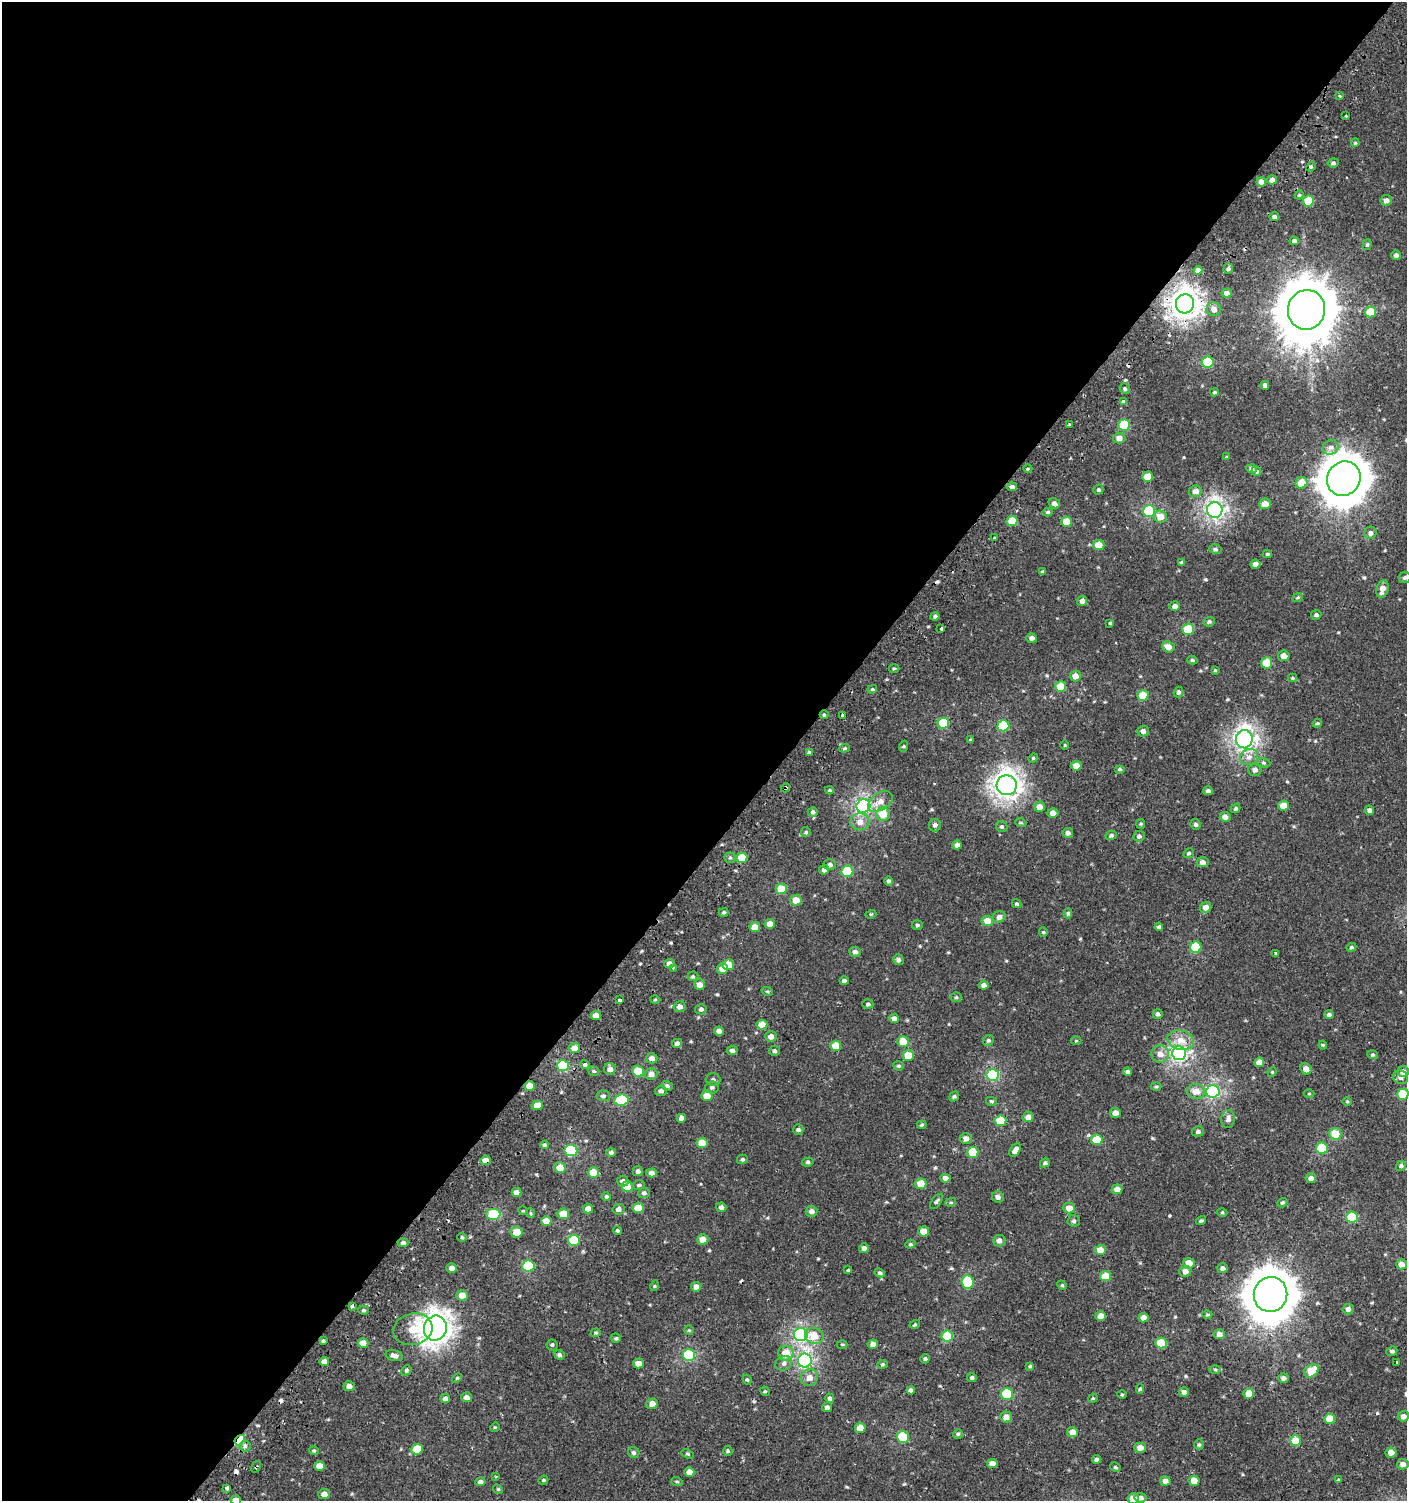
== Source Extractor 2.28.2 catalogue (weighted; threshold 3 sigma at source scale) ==
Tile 5 of 4 x 4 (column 1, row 2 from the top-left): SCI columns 171-1575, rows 3039-4537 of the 6060 x 6037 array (HDU 1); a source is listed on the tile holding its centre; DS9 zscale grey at full resolution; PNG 1409 x 1503 px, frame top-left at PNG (2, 2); each listed source drawn as its Kron ellipse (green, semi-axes under 4 px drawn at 4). Shown black and unused: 56% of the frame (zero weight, under 2 of 3 exposures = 2% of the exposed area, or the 3 px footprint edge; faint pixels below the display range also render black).
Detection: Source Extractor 2.28.2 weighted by HDU 2 'WHT'; one run over the whole footprint, this tile lists its part. Background 6.77e-04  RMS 0.0025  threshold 0.0114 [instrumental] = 3 sigma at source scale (4.5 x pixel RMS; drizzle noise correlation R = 1.50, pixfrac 1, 0.0396/0.0396 arcsec/px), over >= 5 px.
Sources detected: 404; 8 cosmic-ray / hot-pixel residue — neither listed nor drawn; the other 396 listed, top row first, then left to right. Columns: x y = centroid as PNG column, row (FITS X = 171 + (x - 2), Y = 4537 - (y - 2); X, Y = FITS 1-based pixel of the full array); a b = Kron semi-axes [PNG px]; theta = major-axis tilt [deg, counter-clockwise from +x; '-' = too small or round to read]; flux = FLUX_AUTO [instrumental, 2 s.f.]
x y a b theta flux
1339 96 3 3 - 0.27
1346 116 2 2 - 0.25
1355 143 4 3 - 0.23
1333 163 6 4 8 0.5
1311 167 5 4 - 0.38
1272 180 5 4 - 1.3
1261 182 5 4 - 1.6
1299 195 4 4 - 0.28
1386 200 6 5 - 1.1
1308 201 5 5 - 6.5
1274 217 4 4 - 0.69
1294 241 4 4 - 0.55
1367 245 5 4 - 0.35
1396 255 5 5 - 0.64
1228 269 5 4 - 0.48
1198 270 4 4 - 0.92
1227 293 5 4 - 1.1
1185 304 9 9 - 150
1214 309 7 7 - 1.3
1306 310 20 18 78 1600
1370 312 5 5 - 6.3
1208 362 6 5 - 11
1265 385 4 4 - 0.76
1125 389 5 4 - 0.46
1214 392 4 3 - 0.27
1123 401 3 3 - 1
1069 425 3 3 - 0.9
1124 425 6 5 - 10
1119 438 6 5 - 1.4
1331 447 8 7 - 1.1
1226 457 4 3 - 0.21
1028 469 4 3 - 0.24
1252 469 5 4 - 0.83
1256 471 5 4 - 0.36
1148 477 5 5 - 4.4
1344 479 18 16 54 690
1301 483 6 5 - 3.7
1012 487 5 4 - 0.75
1098 490 5 4 - 0.44
1195 491 6 6 - 1.6
1054 503 6 5 - 0.91
1265 504 5 5 - 3.1
1215 510 8 7 - 65
1149 511 6 6 - 19
1048 512 5 4 - 0.36
1160 516 6 6 - 3.1
1012 521 5 5 - 7.2
1066 522 5 5 - 4.3
1370 533 6 6 - 0.81
995 538 3 3 - 0.91
1099 545 6 5 - 3.6
1215 549 6 4 -14 0.47
1267 554 4 4 - 0.32
1182 562 4 3 - 0.35
1255 564 5 4 - 1.2
1042 572 3 3 - 0.33
1405 577 5 5 - 0.45
1382 589 9 5 72 1.9
1298 597 5 3 - 0.27
1082 601 5 5 - 1.1
1175 606 5 5 - 1.1
1316 615 5 4 - 0.55
935 616 4 4 - 0.53
1209 622 6 4 26 0.42
1110 623 3 3 - 0.26
941 629 3 3 - 5.2
1188 629 6 5 - 9.9
1032 638 5 5 - 0.92
1168 647 6 5 - 1.7
1284 656 6 5 - 1.6
1192 660 5 4 - 0.37
1267 663 6 5 - 4.6
894 668 5 3 - 0.29
1215 670 4 3 - 0.24
1075 676 5 5 - 1.8
1293 678 4 4 - 0.28
1061 686 5 5 - 5.8
872 689 5 4 - 0.33
1178 692 5 4 - 0.65
1143 695 5 5 - 5.8
824 715 4 4 - 0.29
843 715 4 3 - 1
943 723 6 5 - 9.4
1317 723 4 4 - 0.3
1003 726 6 5 - 13
1143 731 5 5 - 0.82
1244 739 9 8 - 80
971 740 4 3 - 0.32
1065 745 5 3 - 0.2
904 746 5 3 - 0.28
844 748 5 4 - 0.34
809 752 4 4 - 0.35
1249 757 9 8 - 1.5
1033 758 5 4 - 0.29
1263 763 7 4 -19 0.4
1076 766 5 5 - 1.8
1120 769 5 4 - 0.34
1255 770 7 6 - 0.85
1007 785 10 10 - 130
786 788 5 3 - 0.92
829 790 4 3 - 0.25
1208 791 5 4 - 0.61
880 801 14 8 33 2.1
1284 805 5 5 - 2.8
863 806 7 6 - 47
1039 807 5 5 - 1.6
1236 808 5 4 - 0.42
1369 810 5 4 - 0.62
813 812 5 5 - 0.69
1053 813 5 4 - 1.6
883 814 7 6 - 3.8
1225 817 5 5 - 1.4
860 822 9 8 - 2
1021 823 5 3 - 0.25
1141 824 5 4 - 0.28
1195 824 5 5 - 0.46
935 825 6 6 - 0.74
1002 827 6 5 - 0.44
806 832 5 5 - 0.31
1068 833 5 5 - 0.79
1111 835 5 4 - 0.5
1139 836 6 5 - 0.64
957 845 4 4 - 0.91
1189 853 6 4 29 0.39
730 858 5 5 - 0.44
742 858 5 5 - 5.2
1203 862 6 5 - 1.1
830 865 6 5 - 0.67
824 870 5 5 - 0.72
847 871 6 5 - 9.9
889 881 4 4 - 0.56
781 889 6 5 - 4.5
796 900 6 5 - 2.8
1017 904 5 4 - 0.33
1205 907 6 5 - 1.5
724 912 5 3 - 0.36
1068 913 5 4 - 0.4
871 914 5 3 - 0.24
999 917 6 5 - 1
987 921 5 5 - 2.9
770 924 5 4 - 1.9
917 925 5 4 - 0.39
755 927 5 5 - 3.1
1159 927 4 4 - 0.58
1043 932 4 4 - 0.26
1196 947 6 5 - 9.8
1351 947 5 4 - 0.3
855 952 6 5 - 0.8
1276 954 3 3 - 6
898 960 6 5 - 0.65
669 964 5 4 - 1.3
728 965 6 5 - 4.1
673 968 3 2 - 0.29
722 969 5 5 - 1.9
693 976 5 5 - 0.34
844 981 4 4 - 0.61
699 985 5 5 - 1.7
984 985 5 4 - 0.88
767 991 6 3 -19 0.26
956 997 5 5 - 0.33
620 1000 4 3 - 0.68
655 1000 5 3 - 0.23
868 1004 5 5 - 0.54
680 1007 6 5 - 1.3
701 1009 5 5 - 0.6
1158 1014 5 4 - 0.62
1329 1015 5 4 - 0.58
596 1016 5 4 - 2.2
894 1018 5 4 - 0.9
762 1025 5 5 - 3.7
719 1031 5 4 - 1.1
771 1036 5 5 - 1.3
1181 1040 13 9 -14 2.7
903 1041 6 5 - 4
988 1041 6 5 - 0.45
1076 1041 5 3 - 0.24
677 1043 5 4 - 0.87
1323 1045 4 4 - 0.25
836 1046 5 5 - 4.6
574 1048 5 5 - 2
732 1051 5 4 - 0.69
774 1051 5 5 - 0.47
1179 1053 7 6 - 55
1160 1054 9 8 - 1.9
908 1055 6 5 - 4.3
1373 1055 5 3 - 0.33
652 1058 6 5 - 1.2
1259 1062 5 5 - 2.2
585 1065 5 4 - 0.49
563 1066 6 5 - 17
898 1066 5 4 - 0.35
610 1069 6 6 - 1.1
1306 1069 6 5 - 1.7
594 1071 6 4 -19 0.36
638 1071 6 5 - 5.3
1127 1072 4 4 - 0.5
1272 1072 5 4 - 0.26
1403 1072 5 5 - 1.6
651 1074 6 5 - 1.4
993 1075 6 6 - 22
1400 1077 7 6 - 0.95
713 1079 7 6 - 0.63
529 1086 5 5 - 3.4
667 1086 5 4 - 0.51
712 1087 7 6 - 0.62
1156 1087 5 3 - 0.29
661 1091 5 5 - 0.75
1196 1091 9 7 -5 2.5
1213 1091 6 6 - 36
1309 1093 5 3 - 0.24
1403 1094 6 5 - 8.2
603 1096 7 5 -5 0.56
707 1096 6 5 - 2.8
954 1097 5 4 - 0.39
621 1100 7 5 7 14
991 1101 5 4 - 0.29
1347 1101 5 3 - 0.22
537 1105 6 4 18 2.6
1115 1113 5 5 - 1.2
1028 1117 5 5 - 1.5
681 1118 5 4 - 1.3
1228 1119 9 7 85 1
1000 1121 6 5 - 7.3
922 1125 5 4 - 0.3
798 1130 5 5 - 0.45
1198 1131 6 5 - 0.57
1335 1134 6 5 - 5.7
966 1138 6 5 - 1.3
1097 1140 6 5 - 6.8
702 1143 5 5 - 3.6
545 1145 4 3 - 0.29
1322 1148 6 5 - 12
571 1150 6 6 - 16
1015 1150 7 4 57 1.2
611 1152 4 4 - 0.42
973 1152 5 5 - 7.8
742 1159 5 4 - 0.41
486 1160 5 4 - 1.6
808 1162 6 4 16 0.41
1045 1163 5 4 - 0.47
1401 1166 5 4 - 0.42
560 1167 6 5 - 2.5
638 1171 5 5 - 0.59
593 1173 5 5 - 4.7
651 1173 5 4 - 1
945 1178 5 4 - 1.3
1311 1178 5 5 - 1
623 1181 6 5 - 0.72
921 1184 5 5 - 4.1
639 1185 6 4 15 0.4
627 1187 5 5 - 3.4
1117 1189 5 5 - 1.6
516 1192 5 4 - 1.4
644 1193 5 5 - 0.57
606 1196 4 4 - 0.39
998 1197 6 5 - 0.82
936 1201 9 4 53 0.46
951 1202 5 3 - 0.27
1282 1203 5 4 - 0.36
721 1207 5 4 - 0.73
638 1208 5 5 - 3.8
1069 1208 6 5 - 2.2
588 1209 5 4 - 1.6
618 1209 6 5 - 0.97
523 1211 5 3 - 0.21
811 1211 6 5 - 1
530 1213 5 3 - 0.24
1222 1213 5 3 - 0.24
493 1214 7 5 0 13
563 1214 6 5 - 3.6
1352 1217 6 5 - 11
546 1221 5 5 - 2.5
1074 1221 6 6 - 0.57
1201 1221 5 3 - 0.37
617 1231 4 4 - 0.36
924 1231 5 5 - 3
517 1232 6 5 - 3.2
462 1237 5 4 - 0.29
703 1239 5 5 - 2.2
574 1240 6 5 - 10
999 1241 6 6 - 1.2
403 1243 5 4 - 0.65
910 1244 5 4 - 0.31
864 1248 5 4 - 0.98
1100 1250 5 5 - 3.2
1189 1263 5 5 - 3
1401 1264 5 5 - 1.9
528 1266 6 5 - 15
452 1268 5 4 - 1.1
1222 1268 5 5 - 0.73
848 1270 4 4 - 0.21
1185 1271 6 5 - 1.5
880 1273 5 4 - 0.42
1106 1276 5 5 - 5
968 1282 7 6 - 12
1062 1285 5 4 - 0.29
654 1286 5 3 - 0.23
696 1287 5 4 - 1.5
1270 1294 17 16 - 790
462 1295 6 5 - 2.3
352 1306 4 3 - 0.59
1348 1309 6 5 - 1
364 1310 5 4 - 0.43
1207 1315 5 3 - 0.27
1101 1316 5 5 - 2.2
1144 1318 5 5 - 1.7
915 1324 5 4 - 0.3
435 1328 12 11 - 170
413 1329 20 15 14 5.6
689 1330 5 4 - 0.28
596 1333 5 4 - 0.3
1219 1334 5 5 - 1.3
801 1335 7 6 - 35
814 1336 9 8 - 3.4
947 1336 6 5 - 11
616 1338 5 5 - 0.39
323 1341 4 4 - 0.39
363 1343 5 5 - 2.2
1161 1343 6 5 - 6
842 1344 5 3 - 0.25
873 1344 5 4 - 1.3
552 1345 5 5 - 0.44
1392 1351 5 4 - 0.46
786 1353 8 7 - 3.6
559 1355 5 5 - 0.55
689 1355 6 6 - 19
394 1356 9 5 -15 1.1
925 1359 5 4 - 0.39
805 1360 7 7 - 37
324 1361 5 4 - 1.5
638 1363 5 5 - 1.9
784 1363 8 7 - 0.89
1397 1363 4 3 - 1.7
883 1364 5 4 - 0.3
1030 1366 4 4 - 0.28
406 1370 5 4 - 0.37
1215 1370 6 4 -1 0.34
1311 1371 8 5 35 4.7
457 1378 6 3 44 0.27
809 1378 9 8 - 1.7
972 1378 5 4 - 0.52
1283 1378 5 5 - 0.78
747 1380 5 4 - 0.3
349 1386 5 5 - 1.2
1140 1389 5 4 - 0.35
911 1390 4 4 - 0.58
765 1391 5 4 - 0.33
1184 1392 5 4 - 0.79
1007 1394 6 5 - 13
1122 1394 5 3 - 0.24
1249 1394 5 5 - 2.4
466 1397 5 5 - 1.1
445 1398 5 4 - 0.82
830 1398 4 4 - 0.56
1093 1398 5 4 - 0.25
652 1404 6 5 - 1.5
827 1407 5 4 - 0.61
1403 1416 6 5 - 1.2
1006 1417 6 5 - 1.5
1330 1419 5 5 - 4.6
495 1427 5 4 - 0.23
860 1428 5 5 - 2.7
1072 1432 5 5 - 2
958 1434 5 4 - 0.37
903 1437 6 5 - 13
240 1440 5 4 - 15
1295 1441 5 5 - 4.8
1199 1445 5 5 - 0.36
245 1446 5 5 - 0.53
1140 1448 5 5 - 1.5
417 1449 6 5 - 6.5
314 1451 5 4 - 0.28
728 1451 5 4 - 0.32
634 1452 6 5 - 0.57
1391 1452 5 5 - 1.8
688 1454 6 3 -26 0.31
1096 1459 4 4 - 0.61
992 1464 5 4 - 1.9
1403 1464 6 5 - 1.1
319 1466 5 5 - 2.4
256 1467 6 2 56 0.33
1115 1467 5 4 - 0.37
689 1472 5 5 - 2
496 1477 3 3 - 0.26
543 1480 5 4 - 0.33
1338 1480 4 3 - 0.26
1165 1481 5 4 - 1.2
1194 1481 5 5 - 2.6
480 1482 5 4 - 0.66
677 1482 6 3 -18 0.29
227 1488 3 3 - 1.1
498 1489 5 4 - 0.29
324 1494 6 5 - 1.3
1141 1498 6 5 - 0.86
1133 1499 5 5 - 2.9
236 1500 5 4 - 1.9
Overlapping masked pixels (flux is a lower limit): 6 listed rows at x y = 1185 304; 824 715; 786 788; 486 1160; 240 1440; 256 1467
Isophote crosses this tile's border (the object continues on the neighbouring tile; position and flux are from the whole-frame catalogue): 3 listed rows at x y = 1403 1094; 1133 1499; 236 1500